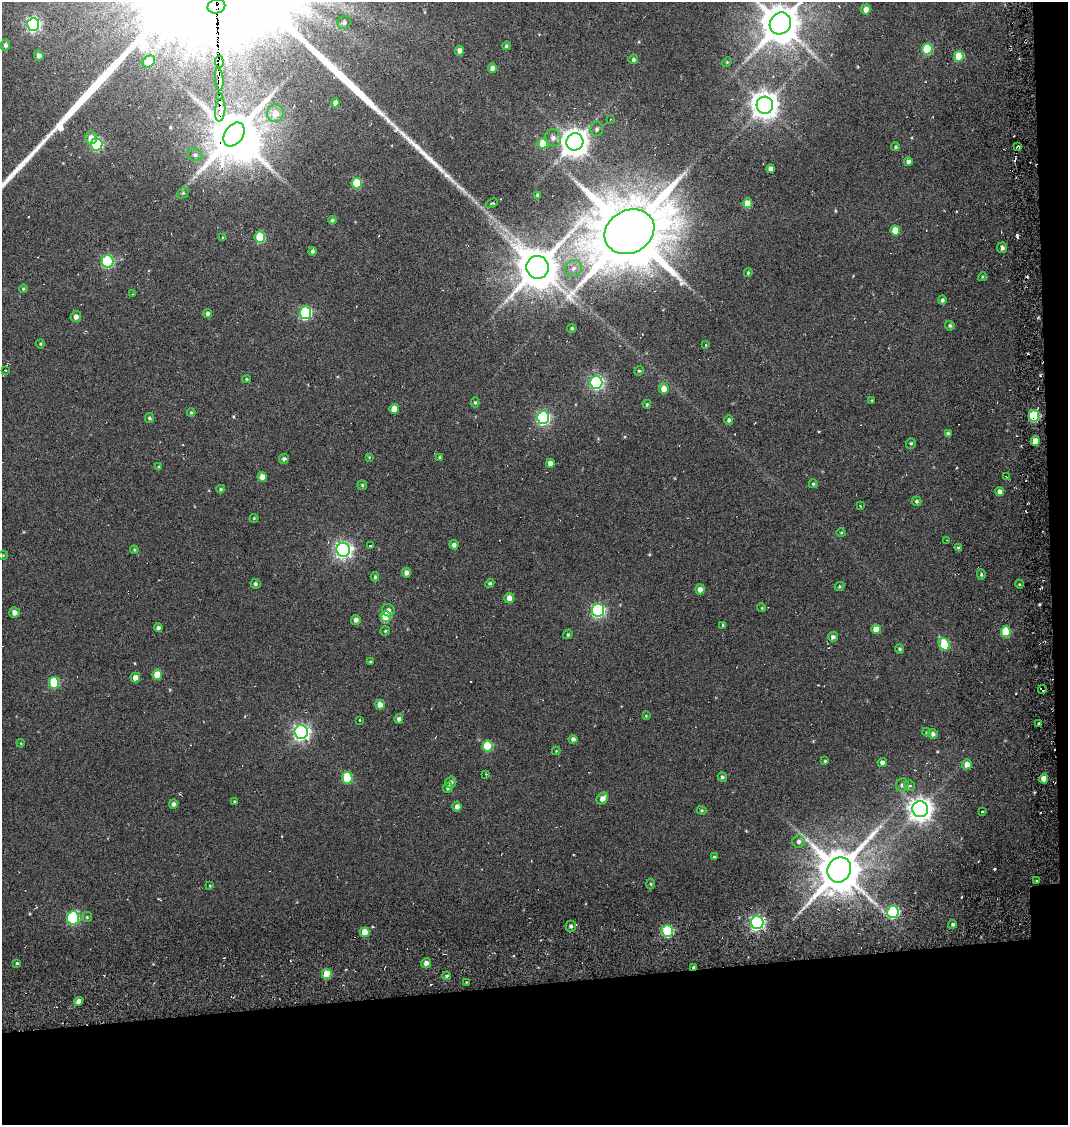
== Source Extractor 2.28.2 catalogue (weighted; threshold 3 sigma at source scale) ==
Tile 4 of 2 x 2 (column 2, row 2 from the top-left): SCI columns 1162-2227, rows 100-1222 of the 2322 x 2444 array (HDU 1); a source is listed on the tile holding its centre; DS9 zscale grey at full resolution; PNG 1070 x 1127 px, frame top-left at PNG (2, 2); each listed source drawn as its Kron ellipse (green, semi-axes under 4 px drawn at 4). Shown black and unused: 14% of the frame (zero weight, under 6 of 12 exposures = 14% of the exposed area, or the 3 px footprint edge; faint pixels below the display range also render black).
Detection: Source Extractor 2.28.2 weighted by HDU 2 'WHT'; one run over the whole footprint, this tile lists its part. Background 0.041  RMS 0.012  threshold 0.0482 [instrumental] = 3 sigma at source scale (4.09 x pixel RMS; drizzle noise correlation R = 1.36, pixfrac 0.8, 0.0396/0.0396 arcsec/px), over >= 5 px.
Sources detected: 203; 2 inside a brighter object's white glare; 17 cosmic-ray / hot-pixel residue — neither listed nor drawn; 3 inside a brighter listed object's ellipse — not listed separately; the other 181 listed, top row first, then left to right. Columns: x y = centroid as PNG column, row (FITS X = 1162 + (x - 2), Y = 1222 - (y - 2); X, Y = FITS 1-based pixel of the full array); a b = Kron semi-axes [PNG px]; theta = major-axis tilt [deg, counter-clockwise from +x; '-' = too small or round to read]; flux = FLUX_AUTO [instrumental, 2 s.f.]
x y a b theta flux
216 6 9 7 12 1700
866 9 5 5 - 6.3
344 22 7 6 - 3.4
780 23 11 10 - 3700
33 24 6 6 - 220
5 45 5 5 - 2.9
506 46 4 4 - 1.7
927 49 5 5 - 48
459 50 5 4 - 5
39 56 5 4 - 4.3
959 57 5 5 - 40
633 59 5 4 - 2.2
149 61 7 5 38 24
219 62 6 4 -84 34
727 62 5 4 - 1.1
492 68 4 4 - 5.1
219 79 11 3 -85 200
219 97 3 3 - 40
335 103 4 4 - 5.1
765 105 8 8 - 1300
220 110 11 5 85 110
275 113 9 8 - 13
610 119 3 2 - 0.82
597 129 7 6 - 3.2
234 134 13 9 55 5300
91 138 6 6 - 8.1
553 138 8 8 - 5.9
575 142 9 8 - 1300
543 143 5 5 - 23
97 144 6 6 - 110
896 147 4 4 - 1.5
1018 147 3 3 - 2.9
195 155 7 6 - 3.2
908 161 4 4 - 3.7
770 169 4 4 - 4.9
357 183 5 5 - 43
183 193 6 5 - 1.5
538 195 4 3 - 2.2
492 203 6 3 23 1.3
748 203 5 4 - 18
332 220 4 4 - 2
895 230 5 5 - 19
629 232 26 21 28 11000
223 237 4 3 - 1.1
260 237 5 5 - 51
1002 248 5 5 - 3.4
312 251 4 3 - 2.6
107 261 6 6 - 120
538 267 11 11 - 4200
573 268 9 8 - 5.9
748 273 4 3 - 1.5
982 277 4 3 - 1.1
23 289 4 3 - 1.2
133 294 3 3 - 0.88
942 300 5 4 - 2.5
305 313 6 6 - 140
208 314 4 4 - 3.2
76 317 5 5 - 5.2
950 326 5 4 - 1.9
572 328 4 4 - 1.8
40 344 4 4 - 1.1
706 345 4 3 - 1.2
5 370 3 2 - 0.71
639 371 5 4 - 1.4
246 379 4 4 - 1.3
596 382 6 6 - 230
664 389 5 5 - 10
872 401 3 3 - 0.89
475 402 5 4 - 1.6
647 404 4 3 - 1.1
394 409 5 4 - 12
191 412 4 4 - 1.2
1034 416 5 5 - 87
149 418 5 4 - 2
543 418 6 6 - 220
729 420 5 4 - 2.4
948 434 4 4 - 4.1
1035 441 4 4 - 13
911 443 5 5 - 1.7
369 457 3 3 - 0.85
439 457 4 3 - 1.4
284 459 5 4 - 2.9
550 463 4 4 - 7
159 467 4 3 - 1.6
262 477 5 4 - 8.9
1007 477 4 2 - 1.1
813 484 4 4 - 1.7
362 485 5 5 - 1.6
221 489 4 3 - 1.6
1000 492 4 4 - 6
916 501 5 5 - 2
860 506 3 2 - 1
254 518 4 4 - 1.1
841 532 5 3 - 1
947 540 2 2 - 0.67
454 545 5 4 - 4.2
370 546 3 2 - 0.84
959 548 4 4 - 3.1
134 550 4 4 - 1.2
343 550 7 6 - 400
3 555 5 3 - 0.85
406 573 5 4 - 4.7
981 574 5 4 - 1.6
375 577 4 3 - 1.5
490 583 4 4 - 2
255 584 5 5 - 2.4
1019 584 5 3 - 0.98
839 586 5 4 - 1.6
700 589 5 5 - 7.8
509 598 5 5 - 8.5
762 608 4 3 - 0.92
388 610 6 6 - 4
598 610 6 6 - 200
14 612 5 5 - 6.2
386 616 5 5 - 48
356 620 5 5 - 4.3
723 625 3 3 - 1.5
158 628 4 4 - 3
876 629 4 4 - 13
385 631 4 4 - 1.3
1006 632 5 5 - 40
568 634 5 4 - 1.7
833 637 5 5 - 3.4
944 644 7 5 -60 50
900 649 5 4 - 2
370 662 4 3 - 1.1
157 674 5 5 - 20
135 678 4 4 - 8.4
54 683 5 5 - 53
1042 689 4 2 - 1.7
380 705 5 5 - 8.1
646 716 3 3 - 0.92
399 719 5 4 - 3.5
360 720 4 2 - 0.65
1038 723 3 2 - 2.6
301 732 7 6 - 390
926 732 4 4 - 1.2
933 734 5 5 - 3.7
573 739 4 4 - 3.4
21 743 4 3 - 0.88
487 746 5 5 - 43
556 751 4 4 - 0.9
825 761 4 4 - 1.3
882 763 4 4 - 3.8
967 764 5 5 - 8.1
486 774 3 3 - 1.1
722 777 5 4 - 2.1
347 778 6 5 - 50
1044 779 4 4 - 13
451 782 6 5 - 3.6
902 785 6 6 - 3.9
910 786 5 5 - 2
448 787 5 4 - 4.1
602 798 6 5 - 7.2
234 802 4 3 - 1.2
173 804 4 4 - 3.6
457 807 5 4 - 4.7
920 809 8 8 - 930
702 810 5 4 - 1.4
982 812 3 3 - 1.5
799 842 6 6 - 3.5
714 857 3 3 - 1.4
839 870 13 11 60 5100
1037 881 3 2 - 1.9
650 884 5 3 - 1.2
210 886 4 2 - 0.8
893 912 6 5 - 120
87 917 5 5 - 1.5
73 918 6 6 - 120
757 923 6 6 - 280
953 924 4 4 - 2.5
571 926 5 5 - 2.7
667 931 6 5 - 96
365 932 5 5 - 19
17 963 4 4 - 1.6
426 963 5 4 - 5.5
693 967 3 3 - 3.9
327 974 5 5 - 23
447 976 4 3 - 1.7
466 982 3 3 - 1.3
79 1001 5 4 - 5.7
Overlapping masked pixels (flux is a lower limit): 7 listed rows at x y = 1018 147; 1034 416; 1035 441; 1042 689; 1044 779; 757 923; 693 967
Isophote crosses this tile's border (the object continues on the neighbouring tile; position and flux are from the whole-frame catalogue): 1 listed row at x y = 780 23